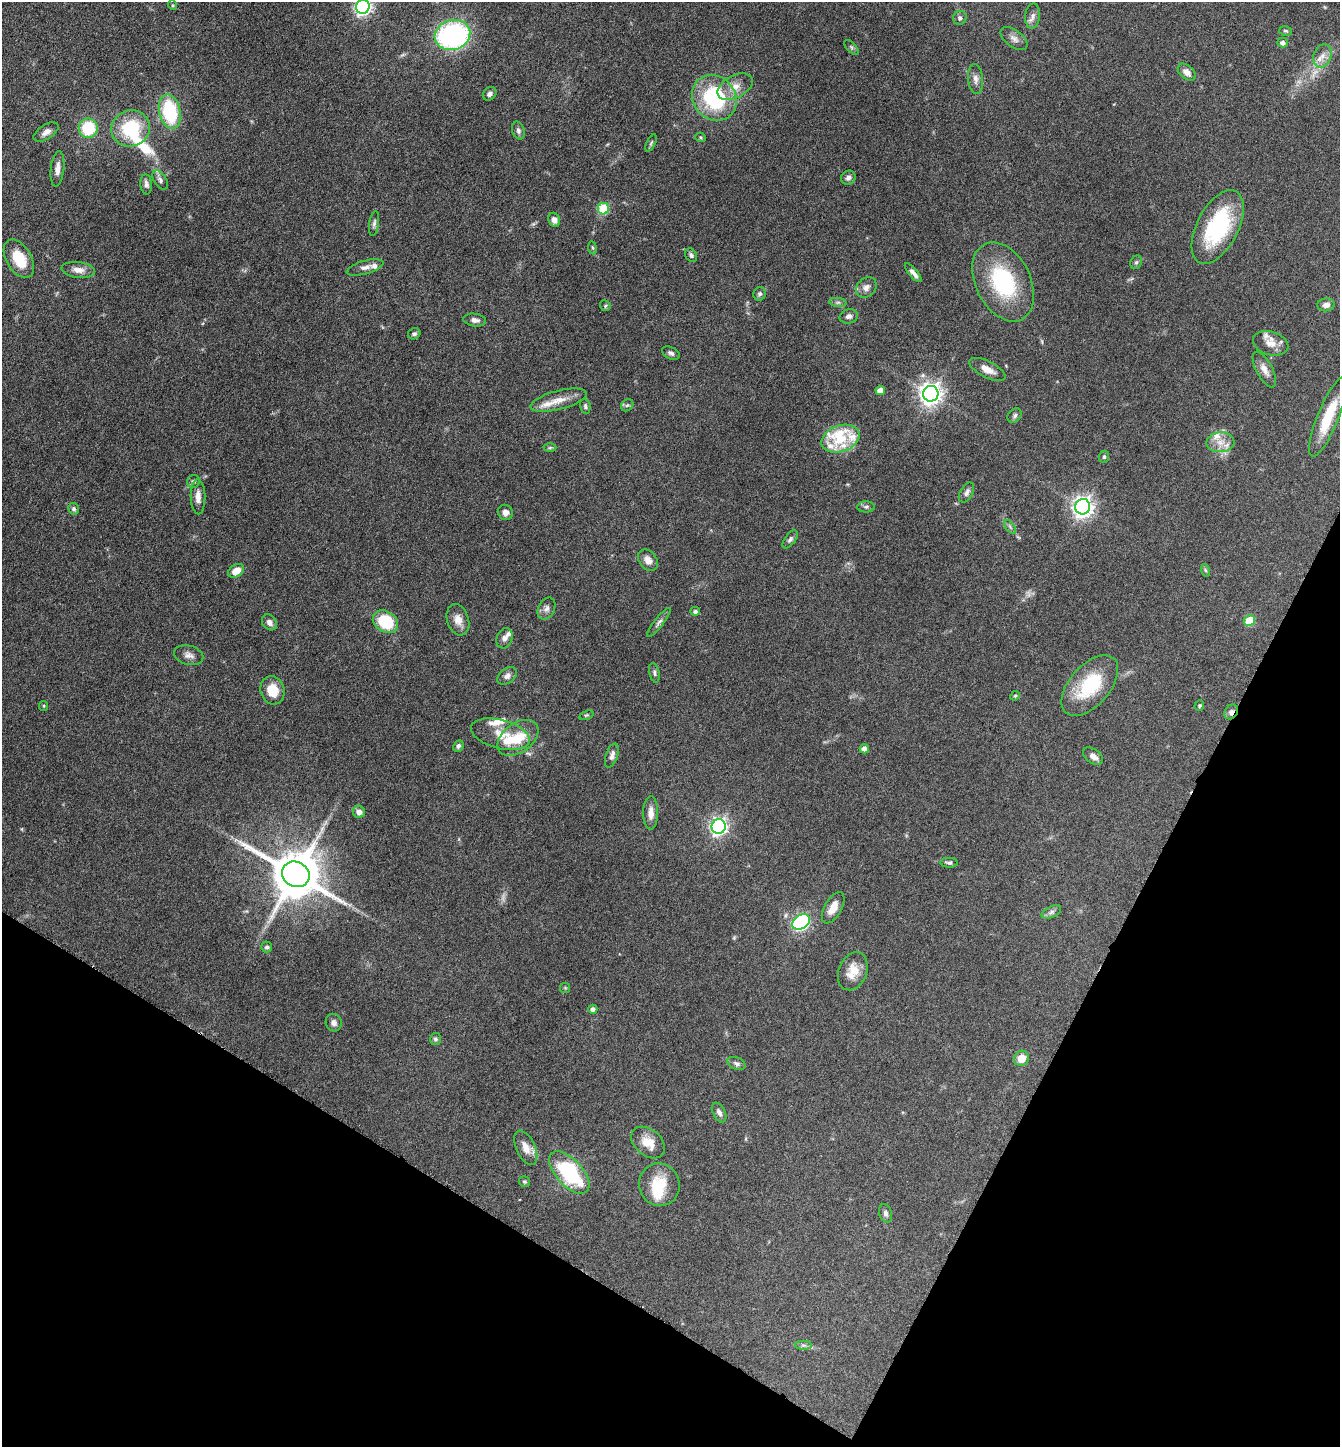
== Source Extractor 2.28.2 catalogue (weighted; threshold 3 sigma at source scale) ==
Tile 15 of 4 x 4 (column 3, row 4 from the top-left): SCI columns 2828-4165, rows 1-1445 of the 5791 x 5781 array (HDU 1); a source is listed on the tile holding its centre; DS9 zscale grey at full resolution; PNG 1342 x 1449 px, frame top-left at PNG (2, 2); each listed source drawn as its Kron ellipse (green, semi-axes under 4 px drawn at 4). Shown black and unused: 24% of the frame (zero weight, under 4 of 8 exposures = <1% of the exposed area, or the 3 px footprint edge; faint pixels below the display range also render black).
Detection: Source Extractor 2.28.2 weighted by HDU 2 'WHT'; one run over the whole footprint, this tile lists its part. Background 0.0767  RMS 0.0031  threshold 0.0126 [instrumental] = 3 sigma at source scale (4.09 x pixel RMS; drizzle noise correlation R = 1.36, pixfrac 0.8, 0.05/0.05 arcsec/px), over >= 5 px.
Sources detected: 139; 3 too faint to see at this stretch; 3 inside a brighter object's white glare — neither listed nor drawn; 12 inside a brighter listed object's ellipse — not listed separately; the other 121 listed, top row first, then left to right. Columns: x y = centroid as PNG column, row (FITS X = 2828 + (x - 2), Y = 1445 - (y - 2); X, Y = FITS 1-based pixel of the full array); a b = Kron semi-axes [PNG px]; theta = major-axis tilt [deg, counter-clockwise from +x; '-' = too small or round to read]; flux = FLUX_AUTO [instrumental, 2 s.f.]
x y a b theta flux
172 5 5 3 - 0.28
363 7 7 7 - 94
1033 16 12 7 83 1.4
960 18 7 6 - 0.9
1286 31 6 4 -15 0.43
452 35 18 15 15 50
1014 39 15 8 -36 1.7
1283 43 5 5 - 1.2
851 47 9 4 -46 0.57
1322 56 12 8 70 2.3
1187 72 10 6 -41 1.8
975 79 15 7 -84 1.6
735 87 19 11 28 3.6
490 94 7 6 - 0.99
714 98 24 21 -49 31
170 112 17 10 -77 20
88 128 9 9 - 14
131 128 19 18 - 16
518 131 9 6 -73 0.87
46 132 14 7 32 1.8
701 137 5 4 - 0.39
651 143 9 4 64 0.46
57 169 18 6 84 2.1
848 178 7 7 - 1.2
160 180 11 6 -57 0.98
146 184 10 6 -84 1.1
604 209 6 5 - 17
554 220 7 5 -69 1.3
374 223 12 5 82 0.81
1218 227 40 20 63 27
592 248 7 3 -81 0.37
691 255 7 5 -55 0.72
19 259 21 12 -59 7.7
1136 262 7 5 67 0.52
365 267 19 7 15 1.6
78 270 17 8 -7 2.2
913 273 12 4 -50 1.3
1003 282 42 27 -63 26
866 288 11 9 43 1.7
760 294 7 6 - 0.66
838 302 9 4 -7 0.77
1326 305 8 6 6 1.5
605 306 5 5 - 0.41
849 316 9 7 14 1.1
475 320 11 6 -9 1.2
414 334 6 5 - 0.66
1271 343 18 11 -17 3.1
671 353 9 6 -25 0.86
987 369 20 8 -27 3
1264 369 20 8 -62 2.3
880 390 5 4 - 2.8
931 394 8 7 - 210
558 400 29 9 14 4.1
627 405 7 5 41 0.57
585 406 7 5 -79 0.64
1015 416 8 6 47 0.73
1328 417 42 10 68 10
840 439 20 13 18 6.2
1220 442 14 10 3 3.2
550 448 6 4 1 0.42
1104 457 6 5 - 0.47
193 481 7 6 - 0.76
967 492 11 6 61 1.1
198 497 17 7 -89 2.1
866 507 9 5 0 0.69
1083 507 8 7 - 180
74 509 6 5 - 0.7
505 512 8 7 - 1.5
1010 527 8 4 -53 0.58
790 539 10 5 53 0.79
648 560 12 8 -55 2.2
1205 570 6 4 -71 0.41
236 571 9 6 31 3.1
546 609 12 8 63 1.4
695 611 4 4 - 0.81
458 620 16 11 -72 2.7
1250 621 5 5 - 9.2
269 622 9 6 -51 1.5
385 622 13 10 -33 14
659 623 18 4 52 1.1
504 638 10 7 65 1.4
189 655 15 9 -14 1.7
654 673 10 5 -77 0.68
507 676 11 7 37 1.4
1090 685 36 20 49 16
272 690 14 12 -74 5.8
1015 696 5 4 - 0.37
1199 705 5 4 - 0.36
44 706 5 4 - 0.33
1231 712 8 6 53 1.2
586 715 7 4 19 0.42
500 734 30 14 -15 6.1
518 738 23 14 36 7.3
458 746 6 5 - 0.76
864 749 4 4 - 1.7
612 755 13 6 71 1.4
1093 756 11 7 -36 1.6
359 812 6 6 - 1.4
651 813 16 7 89 2.4
719 827 7 7 - 110
949 863 8 5 -4 0.69
296 874 14 12 -30 1700
833 908 17 8 61 3.4
1051 912 10 5 25 1
801 922 9 6 33 71
267 947 5 5 - 0.65
853 971 20 14 67 4.8
565 988 5 5 - 0.3
593 1009 4 4 - 1.1
334 1023 9 8 - 1.3
435 1039 6 5 - 0.6
1021 1058 8 7 - 3.7
737 1063 10 6 -21 0.85
719 1112 10 6 -63 1.2
648 1142 19 13 -40 4.4
526 1148 18 9 -65 3.2
569 1172 26 13 -48 26
525 1181 5 5 - 0.46
659 1185 21 20 - 8.9
886 1213 9 6 -73 0.97
803 1345 8 4 0 0.69
Overlapping masked pixels (flux is a lower limit): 1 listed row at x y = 1231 712
Isophote crosses this tile's border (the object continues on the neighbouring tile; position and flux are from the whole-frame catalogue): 1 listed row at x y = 363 7